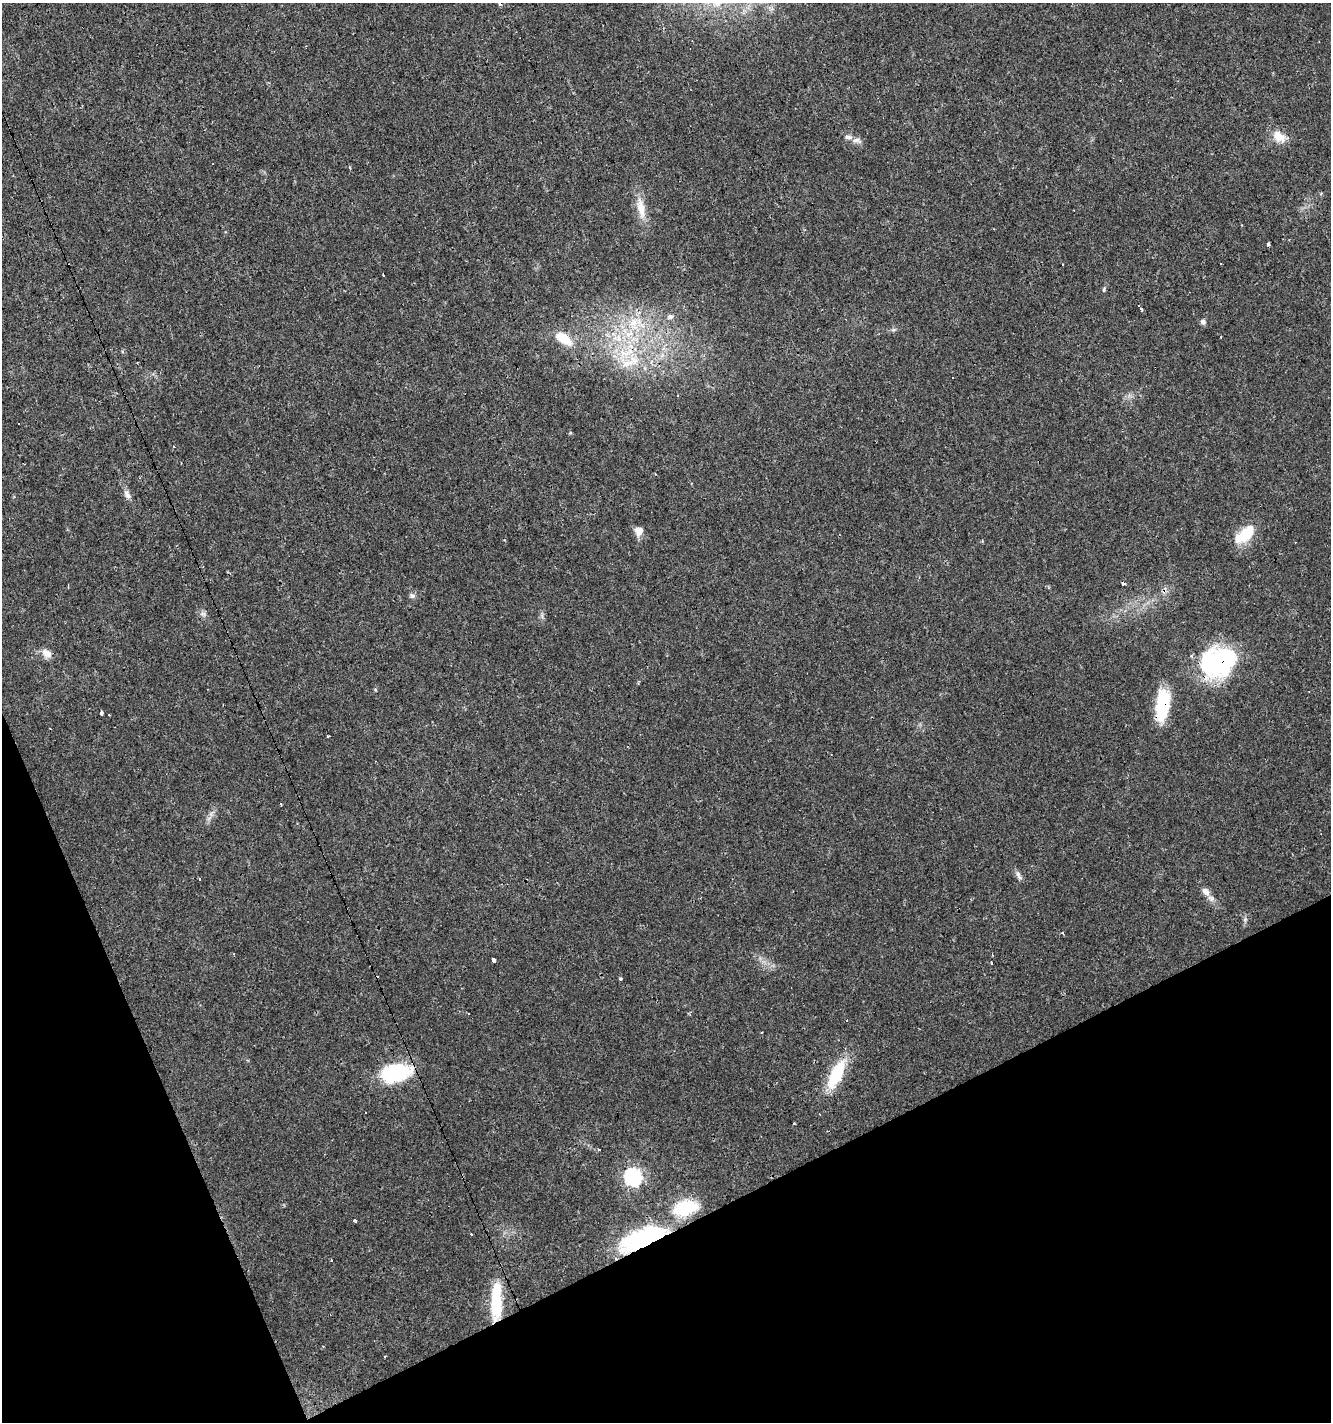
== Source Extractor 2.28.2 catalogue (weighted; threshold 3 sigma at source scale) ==
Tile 14 of 4 x 4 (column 2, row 4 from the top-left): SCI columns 1476-2804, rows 1-1420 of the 5550 x 5682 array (HDU 1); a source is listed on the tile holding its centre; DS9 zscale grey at full resolution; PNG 1333 x 1424 px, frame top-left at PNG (2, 3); no overlay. Shown black and unused: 20% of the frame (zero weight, under 3 of 4 exposures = <1% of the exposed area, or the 3 px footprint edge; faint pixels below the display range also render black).
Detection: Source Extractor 2.28.2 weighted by HDU 2 'WHT'; one run over the whole footprint, this tile lists its part. Background 0.0143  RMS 0.0028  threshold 0.0127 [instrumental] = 3 sigma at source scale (4.5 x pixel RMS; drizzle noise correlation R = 1.50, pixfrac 1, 0.0396/0.0396 arcsec/px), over >= 5 px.
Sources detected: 75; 6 inside a brighter object's white glare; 16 cosmic-ray / hot-pixel residue — not listed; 4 inside a brighter listed object's ellipse — not listed separately; the other 49 listed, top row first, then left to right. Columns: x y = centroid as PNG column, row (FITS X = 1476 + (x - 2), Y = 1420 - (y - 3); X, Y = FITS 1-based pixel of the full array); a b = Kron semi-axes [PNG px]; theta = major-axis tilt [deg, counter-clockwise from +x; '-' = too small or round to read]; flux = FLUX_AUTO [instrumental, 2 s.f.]
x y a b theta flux
1279 136 18 13 -32 3.7
856 140 12 6 1 1.2
641 208 31 10 -79 4.7
1074 210 3 2 - 0.43
1268 244 4 3 - 2.2
1104 290 7 3 82 0.39
1138 305 3 3 - 0.51
1141 309 3 2 - 1.5
670 317 8 6 19 1
1203 322 8 6 -38 0.77
633 323 17 11 -69 5.1
563 338 23 12 -32 6
619 338 12 8 -79 2.8
625 353 23 10 -5 6.2
662 355 7 5 55 0.92
625 364 11 9 34 2.7
570 433 5 3 - 0.28
655 473 3 2 - 0.42
127 494 14 7 -64 1.5
638 531 10 9 - 2.3
1246 534 23 13 49 8.1
1124 584 4 3 - 1.4
412 596 8 6 -22 0.82
203 614 10 3 -10 0.57
47 653 14 9 -40 2.2
1191 656 3 3 - 0.68
1218 665 31 20 -83 17
1162 705 35 14 82 14
102 713 3 3 - 9.7
109 715 3 2 - 0.17
329 736 4 2 - 0.34
1019 876 14 5 -61 0.98
1205 892 13 8 -42 1.8
1245 919 8 4 89 0.63
234 954 3 2 - 0.23
494 961 3 3 - 25
991 963 3 3 - 0.44
620 978 3 3 - 1.2
762 1032 3 2 - 0.28
396 1073 36 21 11 18
836 1074 39 14 66 12
365 1113 3 3 - 0.81
599 1150 3 3 - 1.5
633 1177 7 7 - 74
685 1208 30 17 13 12
355 1220 4 3 - 0.98
649 1233 47 16 16 20
496 1299 40 13 86 11
385 1356 3 2 - 0.4
Overlapping masked pixels (flux is a lower limit): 5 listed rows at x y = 625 364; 1218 665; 1162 705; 396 1073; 649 1233